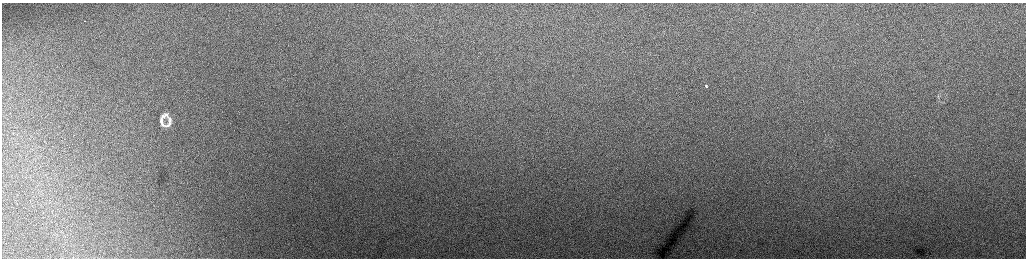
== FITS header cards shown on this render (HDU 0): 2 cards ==
NAXIS1  =                 2048 /fastest changing axis
NAXIS2  =                  512 /next to fastest changing axis

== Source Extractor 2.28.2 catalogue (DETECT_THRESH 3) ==
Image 2048 x 512 px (HDU 0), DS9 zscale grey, zoomed out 1/2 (1 PNG px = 2 x 2 image px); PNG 1028 x 260 px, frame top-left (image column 1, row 511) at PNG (2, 3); no overlay
Background 156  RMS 1.8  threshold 5.51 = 3 sigma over >= 5 px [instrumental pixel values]
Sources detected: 9; all 9 listed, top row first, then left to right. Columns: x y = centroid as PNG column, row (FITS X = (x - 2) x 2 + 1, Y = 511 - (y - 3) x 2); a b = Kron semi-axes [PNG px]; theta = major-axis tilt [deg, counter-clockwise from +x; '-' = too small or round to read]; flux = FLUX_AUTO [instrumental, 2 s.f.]
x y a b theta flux
85 21 2 1 - 260
706 86 2 2 - 4300
944 102 4 2 - 320
166 115 9 5 -53 1400
163 116 6 6 - 1100
170 119 8 5 -65 1300
161 120 8 4 -88 1200
162 124 8 4 -55 990
168 125 11 6 38 1800